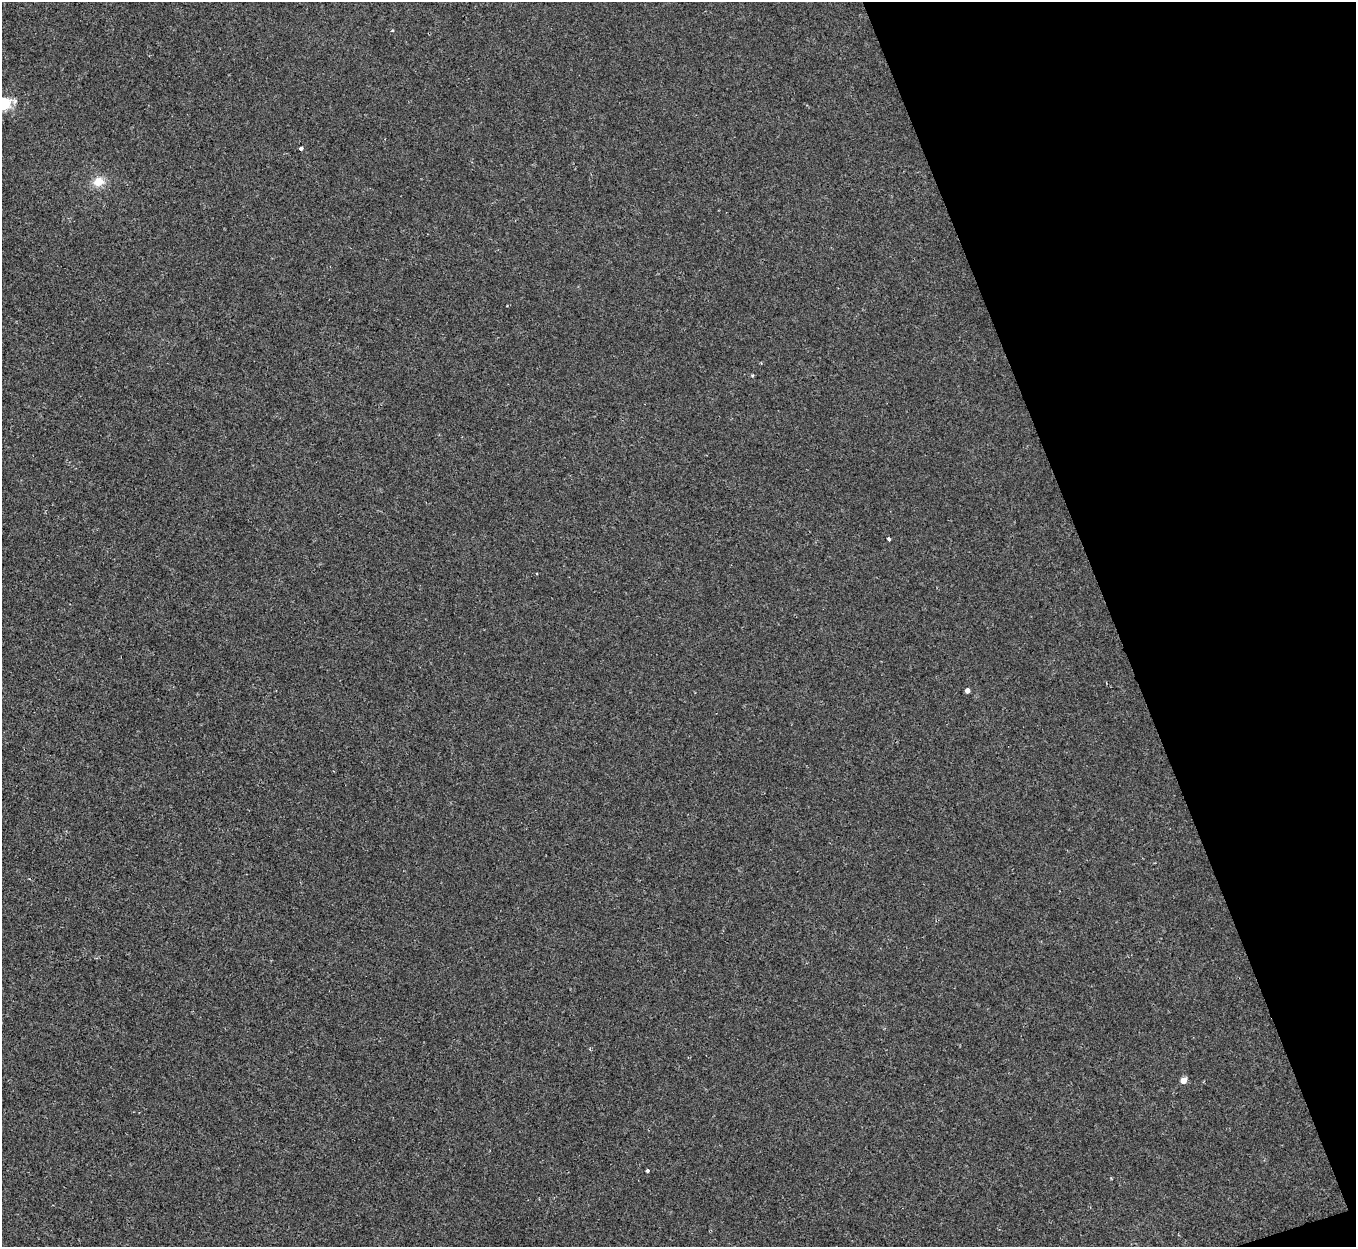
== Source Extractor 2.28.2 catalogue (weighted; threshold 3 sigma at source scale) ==
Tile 12 of 4 x 4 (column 4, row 3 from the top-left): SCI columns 4061-5414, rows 1392-2636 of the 5414 x 5400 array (HDU 1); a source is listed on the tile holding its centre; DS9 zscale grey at full resolution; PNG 1358 x 1249 px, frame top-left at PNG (2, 2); no overlay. Shown black and unused: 18% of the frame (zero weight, under 2 of 3 exposures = <1% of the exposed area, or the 3 px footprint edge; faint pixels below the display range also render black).
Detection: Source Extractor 2.28.2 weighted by HDU 2 'WHT'; one run over the whole footprint, this tile lists its part. Background 6.58e-04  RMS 0.0034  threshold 0.0152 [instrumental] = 3 sigma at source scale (4.5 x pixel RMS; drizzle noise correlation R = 1.50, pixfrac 1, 0.05/0.05 arcsec/px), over >= 5 px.
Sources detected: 8; all 8 listed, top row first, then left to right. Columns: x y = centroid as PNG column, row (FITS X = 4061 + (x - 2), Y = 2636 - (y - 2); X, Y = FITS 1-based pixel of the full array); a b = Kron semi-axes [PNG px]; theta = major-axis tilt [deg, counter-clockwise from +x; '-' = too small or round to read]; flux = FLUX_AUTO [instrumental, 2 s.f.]
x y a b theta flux
3 103 6 5 - 43
301 149 3 3 - 1.1
98 181 13 11 22 4.1
752 375 4 4 - 0.33
888 539 4 3 - 1.3
967 690 4 4 - 1.8
1183 1080 4 4 - 4.3
647 1170 4 3 - 0.81
Isophote crosses this tile's border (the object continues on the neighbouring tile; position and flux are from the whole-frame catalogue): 1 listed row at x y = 3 103